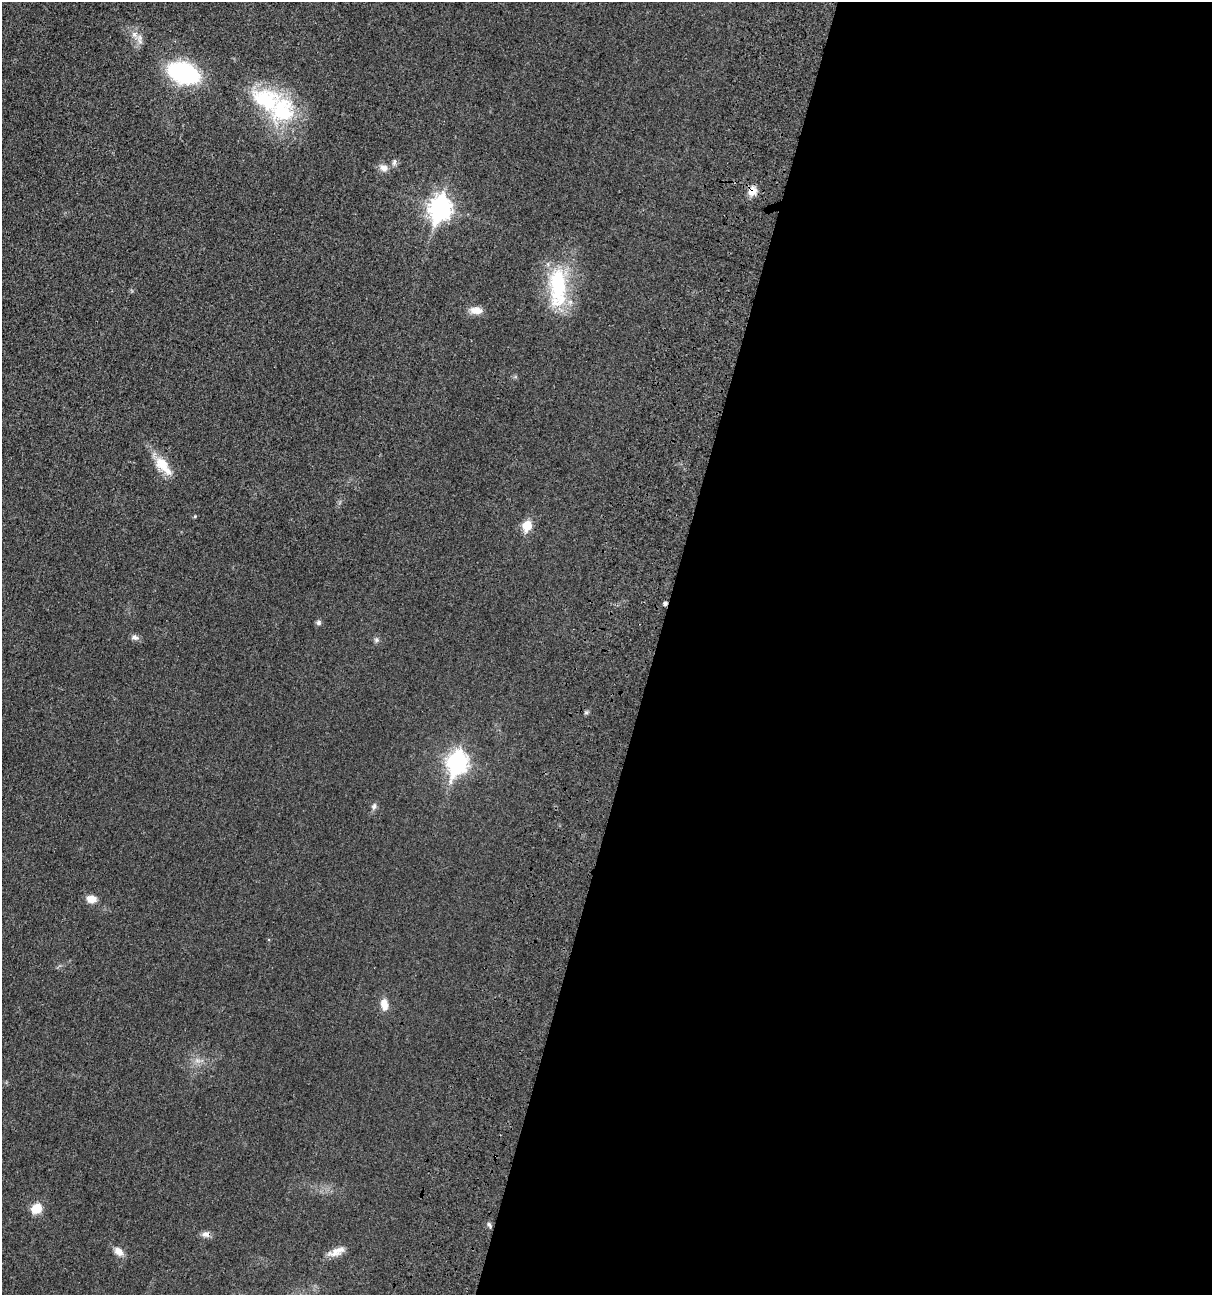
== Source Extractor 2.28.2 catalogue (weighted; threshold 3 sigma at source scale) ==
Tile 12 of 4 x 4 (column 4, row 3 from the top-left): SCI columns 4057-5266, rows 1468-2760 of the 5538 x 5518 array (HDU 1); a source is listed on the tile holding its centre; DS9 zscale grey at full resolution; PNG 1214 x 1297 px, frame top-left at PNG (2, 2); no overlay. Shown black and unused: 46% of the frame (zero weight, under 3 of 4 exposures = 11% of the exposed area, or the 3 px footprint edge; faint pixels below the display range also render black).
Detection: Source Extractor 2.28.2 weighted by HDU 2 'WHT'; one run over the whole footprint, this tile lists its part. Background 0.0292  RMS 0.0053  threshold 0.024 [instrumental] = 3 sigma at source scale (4.5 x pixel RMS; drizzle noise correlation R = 1.50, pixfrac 1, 0.05/0.05 arcsec/px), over >= 5 px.
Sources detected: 26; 1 cosmic-ray / hot-pixel residue — not listed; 1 inside a brighter listed object's ellipse — not listed separately; the other 24 listed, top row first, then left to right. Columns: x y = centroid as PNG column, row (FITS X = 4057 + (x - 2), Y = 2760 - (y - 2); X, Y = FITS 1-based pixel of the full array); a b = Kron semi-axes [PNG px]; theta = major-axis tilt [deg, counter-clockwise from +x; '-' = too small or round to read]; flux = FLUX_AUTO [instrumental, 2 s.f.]
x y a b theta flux
134 34 7 6 - 1.8
184 73 22 14 -20 80
282 110 36 32 -85 38
394 162 9 5 80 1.3
384 168 11 9 -17 3
752 191 11 9 59 4.7
440 208 10 8 74 300
558 285 58 23 87 38
476 310 16 9 -5 4.5
163 465 28 12 -49 10
195 516 5 3 - 0.51
527 526 6 5 - 19
319 623 6 6 - 1.2
135 637 9 7 -27 1.8
377 640 6 6 - 1.1
457 762 10 8 72 220
374 806 8 6 78 1.5
91 899 11 8 -8 4.6
384 1005 13 8 -82 5
36 1208 11 9 40 8.8
489 1224 7 4 -53 1
206 1234 11 7 5 2.4
337 1251 23 9 23 4.8
118 1252 13 8 -43 3.8
Overlapping masked pixels (flux is a lower limit): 1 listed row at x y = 752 191